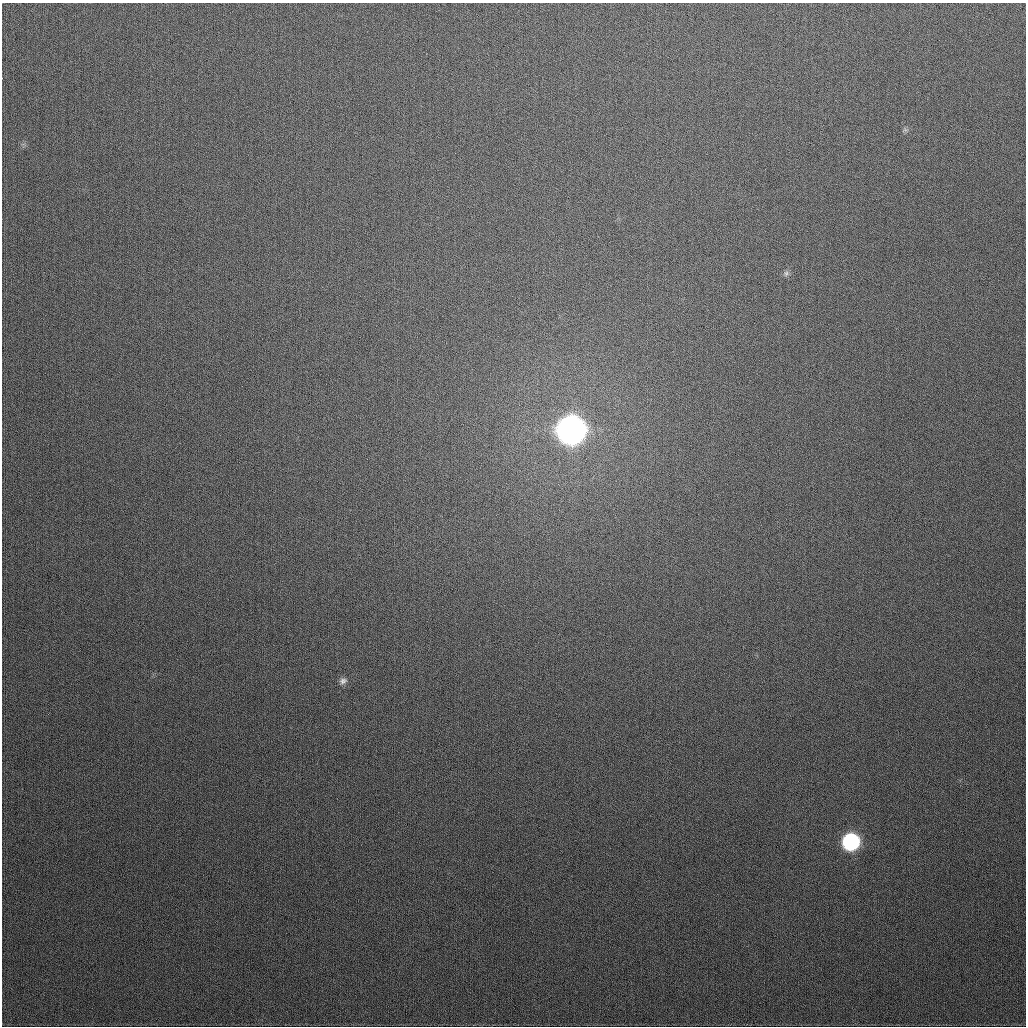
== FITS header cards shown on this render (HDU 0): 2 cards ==
NAXIS1  =                 1024
NAXIS2  =                 1024

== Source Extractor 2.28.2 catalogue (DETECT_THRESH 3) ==
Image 1024 x 1024 px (HDU 0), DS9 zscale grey, 1 PNG px = 1 image px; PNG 1028 x 1028 px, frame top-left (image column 1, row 1024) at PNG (2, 3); no overlay
Background 319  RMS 12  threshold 36.4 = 3 sigma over >= 5 px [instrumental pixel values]
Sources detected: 4; all 4 listed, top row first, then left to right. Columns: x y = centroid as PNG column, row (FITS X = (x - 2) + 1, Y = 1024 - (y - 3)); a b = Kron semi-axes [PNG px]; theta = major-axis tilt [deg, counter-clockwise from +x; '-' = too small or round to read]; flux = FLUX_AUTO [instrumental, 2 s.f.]
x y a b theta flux
786 273 8 6 74 2.3e+03
571 430 12 12 - 1.6e+06
343 681 10 8 17 3.7e+03
851 842 10 10 - 1.6e+05